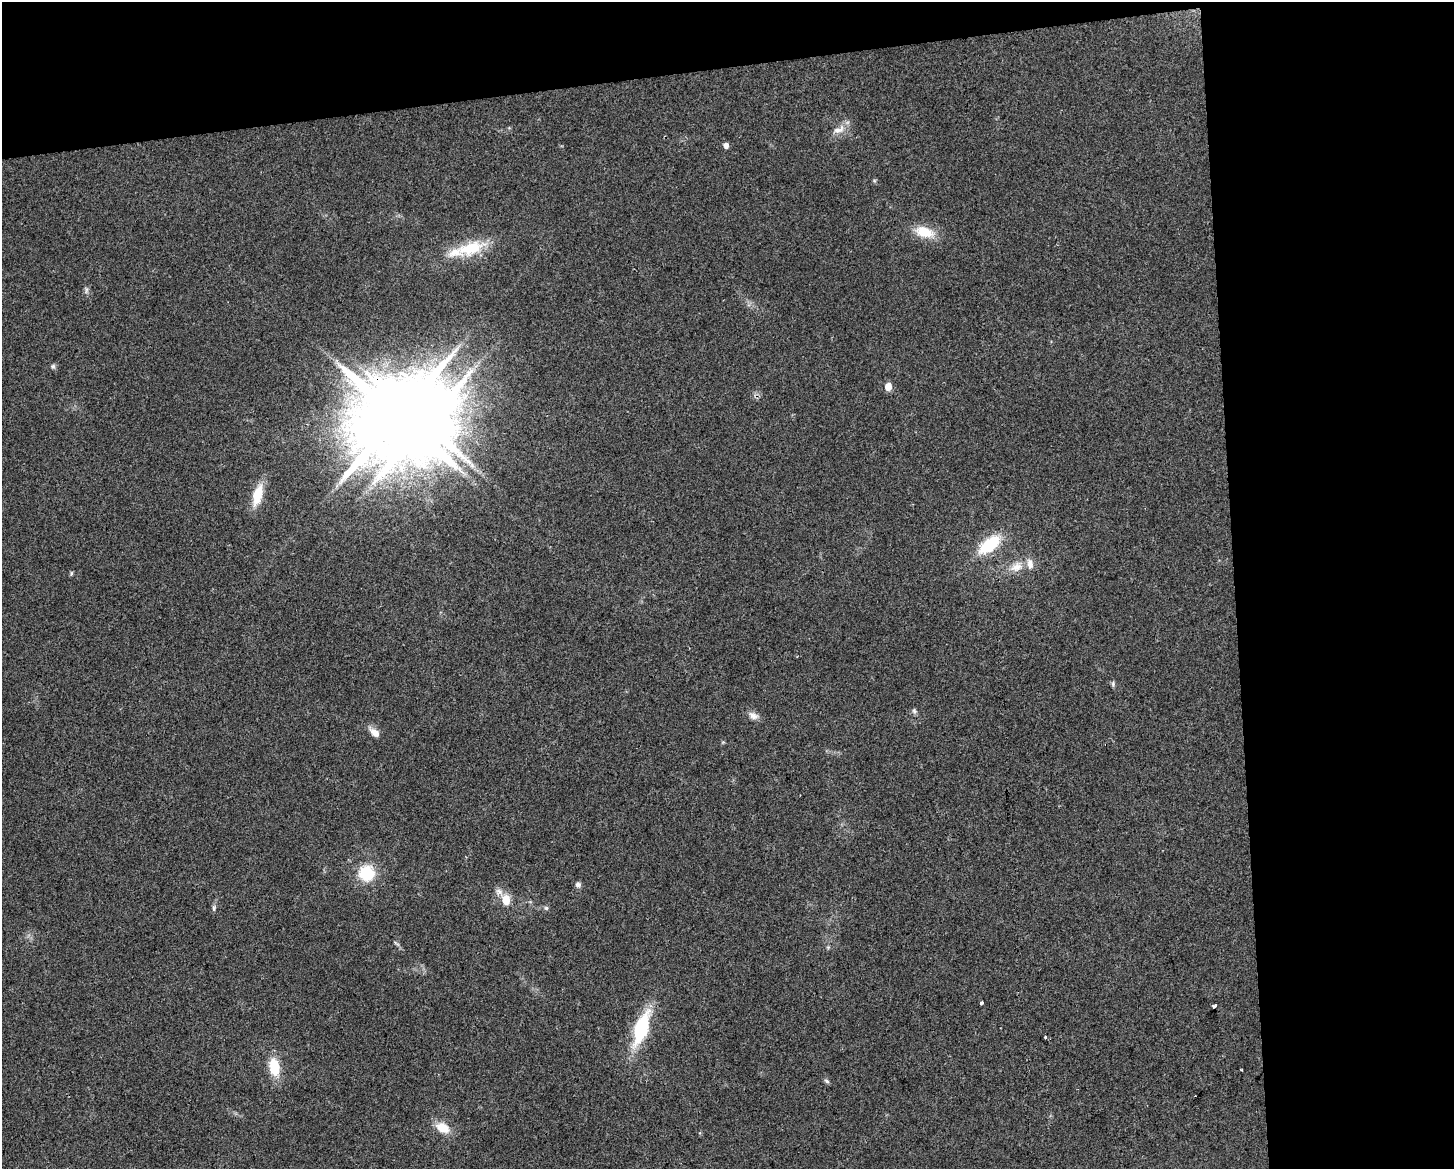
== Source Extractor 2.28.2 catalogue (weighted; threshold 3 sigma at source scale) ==
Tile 3 of 3 x 4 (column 3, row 1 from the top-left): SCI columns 2918-4369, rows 3503-4669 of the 4427 x 4669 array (HDU 1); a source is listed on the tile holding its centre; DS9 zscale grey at full resolution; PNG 1456 x 1171 px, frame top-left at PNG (2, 2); no overlay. Shown black and unused: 21% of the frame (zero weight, under 2 of 3 exposures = <1% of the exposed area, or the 3 px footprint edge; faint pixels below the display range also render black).
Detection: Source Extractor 2.28.2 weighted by HDU 2 'WHT'; one run over the whole footprint, this tile lists its part. Background 0.0441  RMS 0.0067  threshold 0.0299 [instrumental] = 3 sigma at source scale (4.5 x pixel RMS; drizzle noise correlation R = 1.50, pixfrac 1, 0.0396/0.0396 arcsec/px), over >= 5 px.
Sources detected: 33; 1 inside a brighter object's white glare — not listed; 2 inside a brighter listed object's ellipse — not listed separately; the other 30 listed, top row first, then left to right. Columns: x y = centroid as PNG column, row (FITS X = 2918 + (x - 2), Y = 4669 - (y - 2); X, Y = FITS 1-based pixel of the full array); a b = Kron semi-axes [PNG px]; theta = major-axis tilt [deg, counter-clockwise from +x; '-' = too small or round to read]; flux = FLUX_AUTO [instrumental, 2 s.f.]
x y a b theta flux
839 130 20 9 25 6.1
726 145 5 5 - 3.2
924 232 23 13 -15 15
470 248 41 17 17 27
86 290 10 4 85 1.5
53 366 6 6 - 1.4
888 387 6 5 - 9.3
398 416 25 18 69 11000
257 495 22 10 75 17
989 545 23 12 36 32
1017 567 17 11 34 8.2
71 573 8 4 82 0.88
1113 684 8 5 -90 1.3
914 711 7 5 -68 1.4
753 715 14 9 -29 3.9
375 733 13 7 -39 5.7
366 873 18 18 - 23
578 884 8 6 0 2.1
499 891 11 8 -24 3.3
506 900 6 5 - 18
214 908 9 5 78 1.6
546 908 6 6 - 1.2
396 943 11 3 -31 1.1
981 1003 3 3 - 3.9
1215 1006 3 3 - 21
641 1028 25 10 72 61
1045 1037 3 3 - 3.1
274 1067 19 11 -79 18
827 1081 8 4 -28 1.3
443 1128 18 12 -29 11
Overlapping masked pixels (flux is a lower limit): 1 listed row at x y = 398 416